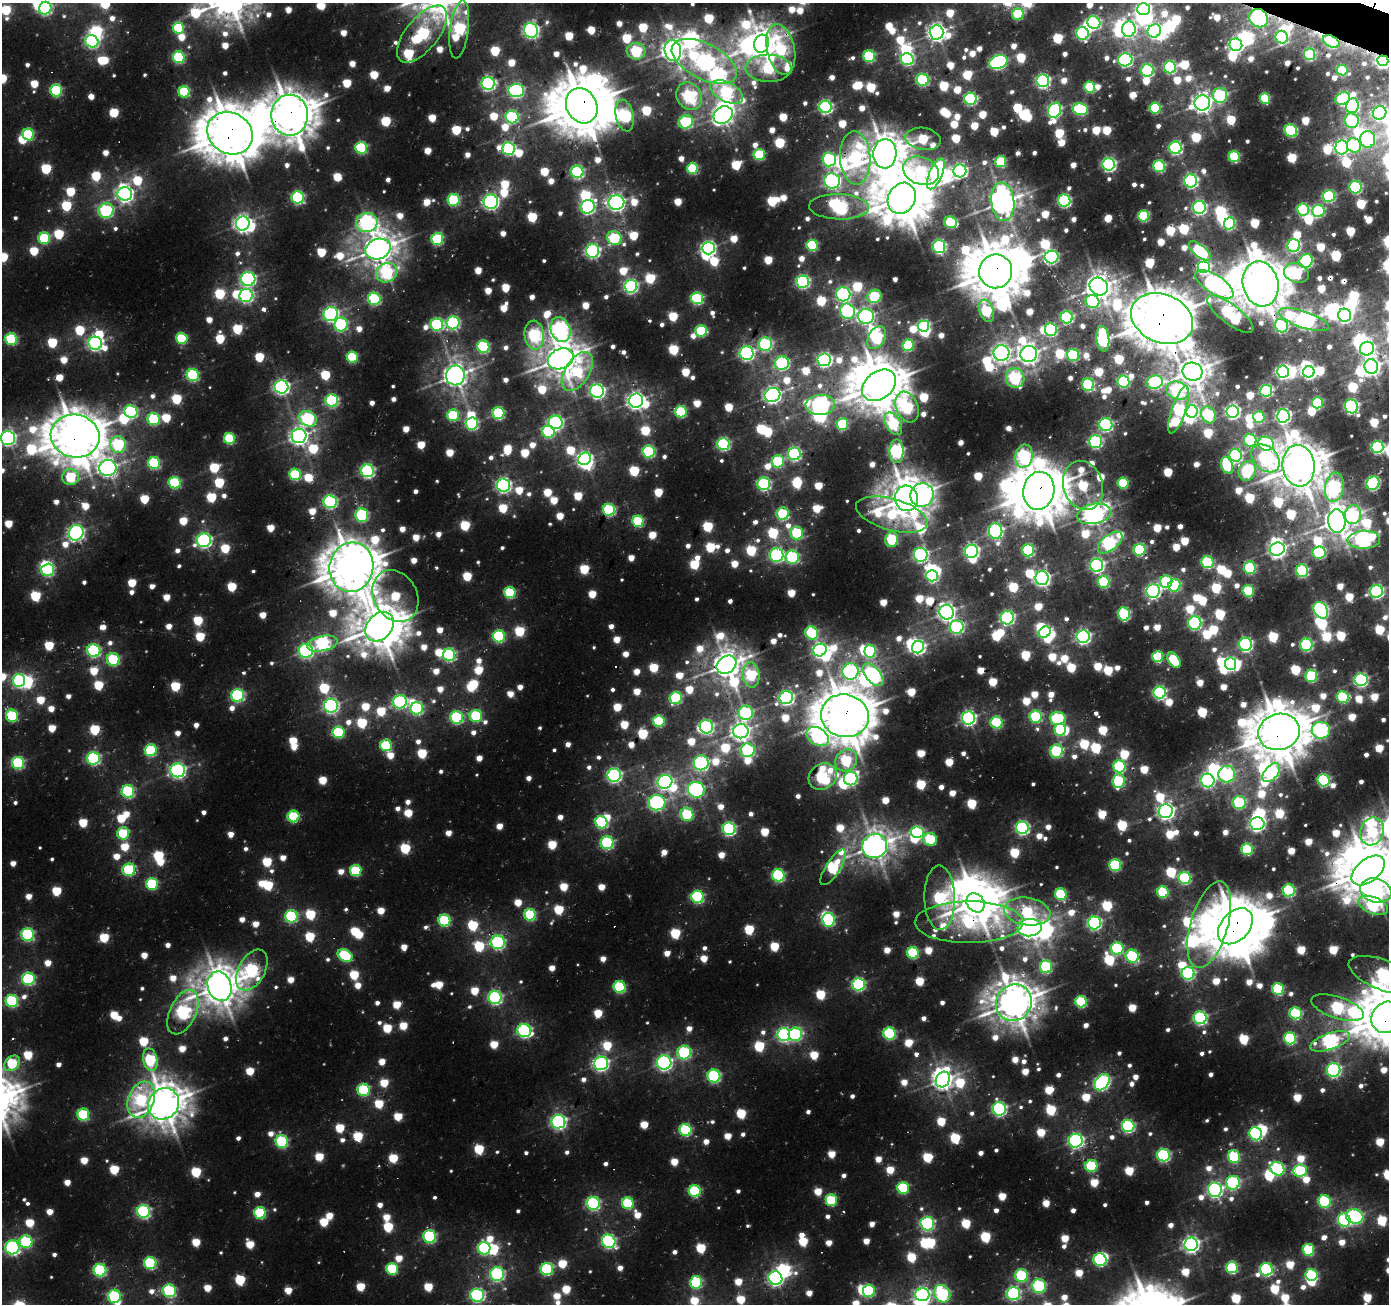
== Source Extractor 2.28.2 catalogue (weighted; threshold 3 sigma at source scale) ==
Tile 10 of 4 x 4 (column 2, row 3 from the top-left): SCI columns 1392-2778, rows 1574-2875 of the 5553 x 5685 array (HDU 1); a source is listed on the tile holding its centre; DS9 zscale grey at full resolution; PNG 1391 x 1306 px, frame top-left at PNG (2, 3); each listed source drawn as its Kron ellipse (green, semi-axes under 4 px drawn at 4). Shown black and unused: <1% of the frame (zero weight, under 2 of 3 exposures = <1% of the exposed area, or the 3 px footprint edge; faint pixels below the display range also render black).
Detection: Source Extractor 2.28.2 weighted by HDU 2 'WHT'; one run over the whole footprint, this tile lists its part. Background 0.012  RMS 0.0063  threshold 0.0285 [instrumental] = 3 sigma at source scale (4.5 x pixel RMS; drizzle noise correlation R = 1.50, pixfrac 1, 0.0396/0.0396 arcsec/px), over >= 5 px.
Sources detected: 1680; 49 too faint to see at this stretch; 100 inside a brighter object's white glare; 8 cosmic-ray / hot-pixel residue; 1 long thin detection or spike segment (spike, bleed or trail) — neither listed nor drawn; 16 inside a brighter listed object's ellipse — not listed separately; of the other 1506, all 500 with FLUX_AUTO >= 81.3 (the completeness limit of this list) listed and drawn (1006 fainter detections not listed), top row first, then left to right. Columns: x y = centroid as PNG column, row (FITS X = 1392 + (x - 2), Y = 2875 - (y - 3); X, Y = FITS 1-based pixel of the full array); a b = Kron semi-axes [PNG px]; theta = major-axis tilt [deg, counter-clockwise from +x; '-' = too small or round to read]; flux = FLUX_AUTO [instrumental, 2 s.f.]
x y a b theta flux
45 8 6 6 - 200
1143 9 6 6 - 320
1018 14 6 6 - 87
1259 18 10 8 -39 340
1094 23 7 6 - 180
179 28 5 5 - 89
459 29 29 9 83 210
1129 29 7 6 - 250
531 30 7 6 - 370
1154 31 7 6 - 200
937 32 7 7 - 550
1082 33 6 6 - 180
422 34 34 16 51 230
1282 37 6 6 - 170
92 41 7 6 - 200
1331 41 9 5 -28 150
762 44 9 7 74 1400
1236 45 6 6 - 340
781 49 26 14 -78 150
673 50 10 8 -78 890
636 51 9 8 - 140
1310 54 5 5 - 140
869 56 6 6 - 110
179 57 6 5 - 130
907 59 6 6 - 180
1125 60 7 6 - 240
704 61 35 17 -26 450
1383 61 6 5 - 260
998 62 9 6 22 290
1170 67 6 6 - 170
768 68 23 13 -2 110
1147 70 6 6 - 150
1342 70 5 5 - 84
923 80 6 6 - 160
1043 81 6 6 - 290
488 84 6 6 - 250
1090 87 5 5 - 87
56 90 6 6 - 130
516 90 8 6 2 250
184 92 6 5 - 93
727 92 17 9 -27 160
1220 95 7 7 - 120
689 96 14 12 -53 220
1265 98 5 5 - 93
1343 98 8 6 28 190
970 99 6 6 - 160
1202 103 8 7 - 750
582 106 18 15 -62 3500
1352 106 7 6 - 210
825 107 6 6 - 250
1155 108 5 5 - 98
1080 109 8 6 -10 130
1055 110 8 6 64 210
1380 113 7 6 - 240
290 115 20 18 88 2900
723 115 10 8 31 530
625 116 16 8 -78 190
512 117 6 6 - 150
1352 121 7 7 - 120
686 122 7 6 - 130
1291 131 7 5 -36 150
230 133 23 20 -32 4000
28 134 6 5 - 100
923 139 18 11 -10 92
1368 139 8 7 - 190
1354 145 7 7 - 130
1342 147 7 6 - 320
361 148 6 6 - 140
1175 148 6 6 - 210
508 149 6 6 - 200
885 154 15 11 87 2300
759 155 5 5 - 81
1234 157 5 5 - 120
855 158 26 15 -86 170
829 159 7 6 - 160
1001 162 5 5 - 90
1109 164 6 6 - 260
1159 166 6 5 - 120
693 169 5 5 - 98
921 171 18 13 -20 110
960 171 6 6 - 300
577 172 6 6 - 200
936 174 17 6 67 200
832 181 8 7 - 300
1191 181 6 6 - 270
1356 187 6 6 - 150
125 194 7 6 - 390
1329 196 6 6 - 140
298 197 6 6 - 180
902 198 16 13 60 3000
453 200 6 6 - 120
1064 201 6 6 - 200
491 202 7 7 - 320
616 202 8 7 - 450
1003 202 19 11 -84 1400
588 207 7 6 - 200
839 207 30 12 -2 310
1199 207 6 6 - 250
1303 210 6 6 - 130
106 211 8 7 - 190
1318 211 6 6 - 140
1144 216 5 5 - 100
951 222 6 5 - 85
243 223 7 6 - 430
367 223 11 9 13 330
1229 223 6 5 - 130
44 238 6 6 - 91
614 238 7 6 - 100
437 239 6 6 - 140
812 245 5 5 - 100
939 246 7 6 - 210
1294 246 6 6 - 190
708 248 6 6 - 290
378 249 13 10 20 1600
593 251 7 6 - 290
1200 251 13 6 -39 160
1051 257 7 6 - 230
1306 261 7 6 - 160
1203 268 6 6 - 200
996 271 17 16 - 3300
387 273 11 9 27 160
1296 273 13 9 -20 110
248 279 7 7 - 260
803 282 6 6 - 230
1214 284 22 9 -33 430
1261 284 23 17 -77 3200
631 286 6 6 - 270
1099 287 9 8 - 1100
843 294 7 7 - 220
246 295 6 6 - 220
874 296 7 6 - 110
697 298 6 6 - 150
374 299 6 6 - 150
1092 302 7 6 - 120
847 311 8 7 - 190
986 311 11 7 -70 100
331 314 7 7 - 320
1230 314 28 9 -37 190
1345 315 6 6 - 320
866 316 8 7 - 310
1067 317 6 6 - 170
1162 319 32 24 -24 4300
1304 320 26 8 -19 640
453 323 6 6 - 190
341 324 7 6 - 160
437 324 6 6 - 160
923 326 5 5 - 180
1281 326 7 6 - 180
560 329 13 9 -67 340
1051 329 6 6 - 150
701 331 6 5 - 87
534 335 14 10 -85 180
182 338 6 5 - 83
877 338 12 8 62 130
11 339 6 6 - 120
1103 339 13 6 -84 190
95 343 7 6 - 310
765 344 7 6 - 190
908 345 6 5 - 100
483 347 6 6 - 130
1367 349 7 6 - 280
747 353 7 7 - 300
1001 353 8 8 - 520
1029 354 8 8 - 730
1073 355 6 6 - 110
352 357 5 5 - 86
561 359 13 10 24 1800
824 360 6 6 - 300
782 363 7 7 - 210
1371 367 7 7 - 550
577 371 22 12 57 85
1192 372 10 9 - 1700
1283 372 6 6 - 250
1309 372 6 5 - 260
193 375 6 6 - 150
455 375 10 9 - 1000
1015 378 10 9 - 180
1123 381 6 6 - 160
1155 382 8 6 17 190
879 385 19 13 38 3000
1088 385 6 6 - 170
281 387 7 6 - 340
597 391 7 6 - 330
1178 391 11 8 -22 190
1266 391 6 6 - 150
772 395 8 7 - 500
332 400 6 6 - 160
636 401 7 7 - 500
1317 403 5 5 - 100
820 405 14 10 2 440
1352 406 7 6 - 260
907 407 16 11 -68 150
1179 410 25 7 71 240
1192 411 6 6 - 130
131 412 6 6 - 170
681 412 6 5 - 110
1233 412 6 6 - 310
498 413 6 6 - 140
453 415 6 6 - 87
1208 415 9 7 -62 130
1283 416 6 6 - 350
1259 417 6 5 - 87
154 419 6 6 - 110
308 419 9 7 -29 190
556 422 7 6 - 250
472 423 6 6 - 160
842 424 6 5 - 89
893 424 12 7 -60 140
1106 425 6 6 - 240
548 432 6 6 - 140
75 436 24 21 -11 3500
299 436 7 7 - 520
8 438 7 7 - 310
229 439 5 5 - 94
1250 440 6 6 - 94
1096 441 6 6 - 220
118 444 8 8 - 140
723 444 6 6 - 200
1266 444 8 6 -19 160
1377 447 6 6 - 190
648 451 6 6 - 150
897 451 12 7 -90 240
794 454 6 6 - 220
1236 455 6 6 - 190
1024 456 12 8 80 210
1265 458 16 11 -43 130
585 459 7 6 - 320
778 461 6 6 - 100
154 463 6 6 - 130
1227 465 8 5 -70 89
1299 466 21 16 -83 3000
108 468 8 8 - 540
367 471 6 6 - 250
1247 471 10 8 66 140
295 474 6 5 - 100
70 477 8 8 - 83
175 483 6 6 - 110
1123 483 5 5 - 82
1373 483 7 6 - 220
764 484 6 6 - 190
503 485 6 6 - 320
1083 485 25 19 -73 130
1334 487 15 9 82 230
1039 491 19 15 80 3000
922 495 12 11 - 280
906 498 13 11 -74 2200
330 502 6 6 - 230
609 510 6 6 - 150
783 514 6 6 - 110
892 514 37 15 -16 100
1094 514 17 10 12 840
362 515 7 6 - 170
1353 515 9 8 - 110
638 521 6 5 - 110
1337 521 12 8 -85 1400
996 531 8 6 -82 280
76 533 8 7 - 380
797 533 6 6 - 100
892 539 8 6 76 110
204 540 7 6 - 310
1364 540 16 9 3 370
1110 542 14 7 39 270
1277 549 7 6 - 490
1028 550 6 6 - 140
1140 550 6 6 - 150
972 551 6 6 - 290
1319 553 6 6 - 130
777 555 7 7 - 220
921 555 7 6 - 260
792 557 7 6 - 150
1207 562 6 6 - 140
1097 565 6 6 - 290
351 567 25 22 76 3700
1250 568 6 6 - 110
48 570 6 6 - 160
1302 571 6 6 - 150
932 576 6 5 - 140
1042 578 7 6 - 380
1104 582 6 6 - 130
1166 582 6 6 - 120
1174 585 6 6 - 110
1153 591 7 6 - 320
1248 591 6 5 - 100
1376 591 6 6 - 260
510 593 5 5 - 97
395 596 27 21 -59 86
1321 610 9 6 -59 280
947 612 7 7 - 480
1124 614 6 6 - 150
1007 618 7 6 - 260
1195 623 7 6 - 220
380 627 16 12 49 2600
957 627 7 6 - 210
1045 632 6 5 - 140
812 633 7 6 - 120
499 636 6 6 - 140
1083 637 6 6 - 320
322 643 15 7 12 250
1246 644 6 6 - 230
1306 645 6 6 - 160
918 647 6 6 - 290
820 650 7 6 - 320
94 651 6 6 - 180
306 651 7 7 - 260
870 651 6 5 - 100
449 655 6 6 - 190
1158 656 5 5 - 93
113 659 6 6 - 120
1174 660 9 5 -56 84
1230 664 6 5 - 220
726 665 10 8 37 1400
850 671 8 8 - 280
751 675 12 8 -84 100
873 675 13 7 -50 270
1311 676 6 6 - 120
19 680 6 6 - 180
1361 680 6 6 - 250
1160 693 6 6 - 230
238 695 6 6 - 180
1343 697 6 6 - 100
676 698 6 6 - 130
786 698 7 6 - 320
400 702 7 6 - 230
331 706 7 7 - 310
417 708 6 6 - 160
746 713 7 7 - 160
12 716 6 6 - 99
476 716 6 6 - 100
845 716 24 21 -14 3400
1036 716 6 6 - 130
457 717 6 6 - 160
968 718 6 6 - 310
1058 718 8 6 -4 120
659 721 6 5 - 96
996 722 6 6 - 110
706 727 7 6 - 200
1060 730 6 6 - 90
1321 730 9 8 - 310
741 731 7 7 - 610
338 732 6 6 - 91
1279 732 21 18 14 3300
818 737 12 8 -30 170
386 745 6 5 - 89
151 750 6 6 - 110
747 750 7 7 - 150
1057 751 7 6 - 150
94 758 6 6 - 190
846 760 12 10 45 110
18 763 6 6 - 140
701 763 7 7 - 260
1119 766 6 6 - 130
178 770 7 7 - 350
1271 773 11 6 51 220
1227 774 8 8 - 240
614 775 6 6 - 300
823 776 15 12 36 190
851 778 7 6 - 200
1207 780 7 6 - 270
1324 780 6 6 - 150
1119 781 7 6 - 130
665 782 7 7 - 320
696 790 8 8 - 330
128 791 6 6 - 170
1239 802 7 6 - 130
657 803 8 7 - 310
1166 811 7 7 - 480
687 814 7 6 - 95
293 816 6 6 - 82
601 822 6 6 - 130
1257 824 7 6 - 330
1022 828 6 6 - 250
729 829 6 6 - 210
1372 831 14 11 70 100
917 832 6 6 - 160
123 833 6 6 - 81
930 839 7 6 - 83
607 843 6 6 - 150
875 846 12 12 - 1400
1247 849 6 5 - 110
1115 865 6 6 - 120
833 867 20 7 57 150
129 870 6 6 - 110
356 871 5 5 - 81
1368 871 19 11 39 3500
778 875 6 6 - 160
1185 878 6 6 - 150
152 884 6 6 - 100
1289 890 6 6 - 160
1376 891 16 12 -17 190
1163 892 6 5 - 86
1061 894 6 5 - 89
697 897 6 6 - 150
940 898 32 15 -89 140
976 903 10 8 -54 2300
1373 905 16 8 -22 140
1027 912 23 13 -9 88
530 915 6 6 - 99
291 916 6 6 - 140
444 920 6 6 - 110
828 920 7 6 - 190
969 922 54 21 0 190
1094 923 6 6 - 260
1209 925 45 18 74 210
1235 926 21 14 48 4100
1030 928 12 8 5 890
28 934 6 6 - 170
498 942 7 6 - 220
1117 948 6 6 - 120
913 953 6 6 - 95
345 955 8 6 -32 94
1132 956 7 6 - 120
1046 967 6 6 - 130
252 970 22 13 61 230
1188 973 6 6 - 190
1383 975 36 15 -21 270
28 979 6 6 - 160
858 984 6 6 - 200
220 986 15 11 -70 2200
619 987 6 6 - 110
1278 989 6 6 - 100
495 997 6 6 - 240
12 1001 6 6 - 130
1081 1002 6 5 - 110
1014 1003 19 17 54 2300
1338 1008 27 10 -18 220
183 1012 24 13 65 270
1296 1013 6 6 - 110
1386 1017 16 14 57 3400
1200 1018 6 6 - 230
524 1031 7 6 - 220
890 1033 6 6 - 140
784 1034 6 6 - 230
795 1034 7 6 - 160
1290 1038 6 6 - 130
1330 1041 21 8 19 320
684 1053 7 6 - 140
150 1060 11 7 -77 140
12 1063 9 6 46 85
601 1063 7 7 - 320
664 1063 7 7 - 320
1334 1070 7 6 - 240
714 1076 6 6 - 160
943 1080 8 6 56 620
1102 1082 9 6 51 320
363 1090 6 6 - 120
141 1100 19 13 69 100
164 1104 16 15 - 2500
999 1109 7 6 - 270
83 1115 6 6 - 120
558 1122 7 7 - 320
1128 1126 6 6 - 200
685 1130 6 6 - 130
1256 1134 6 6 - 180
282 1141 6 6 - 130
1076 1141 7 7 - 340
1164 1155 6 6 - 200
1234 1157 6 6 - 100
1091 1166 6 6 - 91
1277 1169 7 6 - 170
1300 1171 7 6 - 96
1233 1183 7 7 - 190
903 1188 6 6 - 110
1215 1190 7 7 - 340
695 1191 6 6 - 120
831 1200 6 5 - 84
1325 1201 6 6 - 120
593 1203 6 6 - 210
628 1203 6 6 - 93
143 1211 6 6 - 220
260 1213 6 6 - 100
1355 1216 9 7 -15 260
1344 1220 7 6 - 180
927 1223 7 6 - 240
430 1236 6 6 - 170
609 1241 7 6 - 250
26 1242 6 6 - 100
1191 1244 7 7 - 440
12 1247 7 7 - 280
484 1248 6 6 - 170
1308 1250 6 5 - 86
1100 1260 6 6 - 160
150 1263 6 6 - 130
1232 1267 6 5 - 110
392 1269 6 6 - 89
547 1269 6 6 - 140
1266 1269 6 6 - 180
100 1270 6 6 - 150
497 1274 7 6 - 220
1312 1275 6 5 - 110
1021 1276 6 6 - 120
775 1278 7 6 - 310
696 1282 6 6 - 120
1039 1286 7 6 - 150
169 1291 6 6 - 150
869 1291 6 5 - 120
1013 1293 6 6 - 230
942 1294 9 7 -59 170
477 1295 7 6 - 230
922 1295 7 6 - 320
114 1296 6 6 - 140
Overlapping masked pixels (flux is a lower limit): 22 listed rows (the first 20) at x y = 1259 18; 1331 41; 1383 61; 582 106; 290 115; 230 133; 996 271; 1162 319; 1304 320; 534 335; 561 359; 75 436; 1039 491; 726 665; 845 716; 1279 732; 1368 871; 976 903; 969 922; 1235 926
Isophote crosses this tile's border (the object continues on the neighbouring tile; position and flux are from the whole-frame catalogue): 12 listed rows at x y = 45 8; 1143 9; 459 29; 704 61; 1383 61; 8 438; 1376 891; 1383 975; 1386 1017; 12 1063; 12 1247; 114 1296